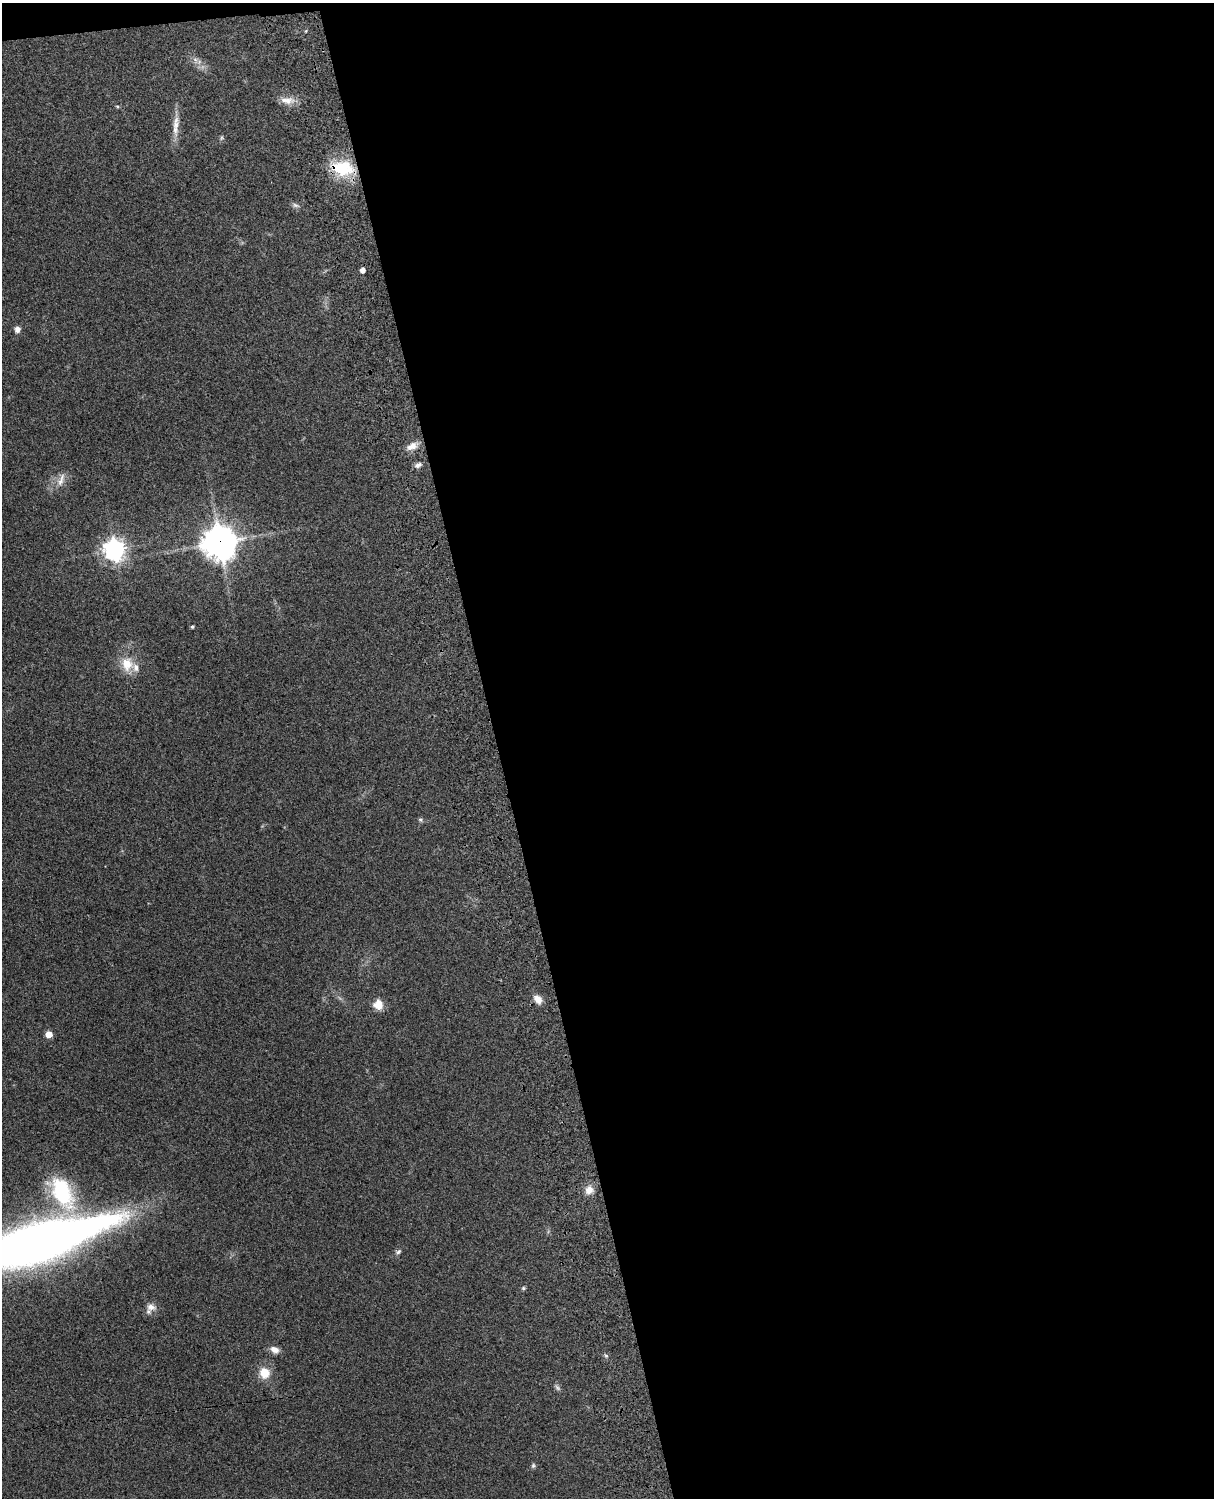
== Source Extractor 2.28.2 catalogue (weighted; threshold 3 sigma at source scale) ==
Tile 4 of 4 x 3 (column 4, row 1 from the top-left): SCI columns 3757-4968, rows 3156-4651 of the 5089 x 4928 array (HDU 1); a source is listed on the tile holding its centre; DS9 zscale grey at full resolution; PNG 1216 x 1500 px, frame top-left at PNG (2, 3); no overlay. Shown black and unused: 60% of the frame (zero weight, under 3 of 4 exposures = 6% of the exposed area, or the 3 px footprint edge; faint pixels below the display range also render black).
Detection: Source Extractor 2.28.2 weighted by HDU 2 'WHT'; one run over the whole footprint, this tile lists its part. Background 0.285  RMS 0.0092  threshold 0.0415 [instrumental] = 3 sigma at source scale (4.5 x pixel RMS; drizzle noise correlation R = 1.50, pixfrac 1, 0.05/0.05 arcsec/px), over >= 5 px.
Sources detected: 34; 1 too faint to see at this stretch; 1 inside a brighter object's white glare — not listed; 1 inside a brighter listed object's ellipse — not listed separately; the other 31 listed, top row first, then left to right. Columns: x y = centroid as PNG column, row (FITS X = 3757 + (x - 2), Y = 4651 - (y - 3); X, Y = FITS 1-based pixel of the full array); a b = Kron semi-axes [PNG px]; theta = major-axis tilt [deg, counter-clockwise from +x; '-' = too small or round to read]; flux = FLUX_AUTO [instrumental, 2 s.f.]
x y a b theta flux
195 60 10 6 -69 4
287 100 22 9 -4 9.1
117 106 5 4 - 1.1
176 125 27 9 85 11
222 138 7 5 82 1.5
342 168 29 17 -9 41
295 205 11 5 -17 2.6
362 270 5 4 - 5.6
17 329 7 7 - 4.5
412 446 16 9 26 8.4
418 465 10 6 24 3.4
60 482 14 9 79 7.6
220 542 11 11 - 1500
114 549 8 7 - 650
192 627 4 3 - 1.4
127 664 19 15 -72 19
420 819 6 6 - 1.7
538 999 11 8 -44 7.9
378 1005 12 11 - 10
49 1034 5 5 - 13
589 1190 10 9 - 8.6
62 1193 40 21 -61 75
39 1244 146 33 17 960
398 1252 8 6 21 2.2
523 1288 6 4 21 1.3
151 1307 13 12 - 6.9
275 1350 10 7 -25 6.7
606 1356 6 4 -20 1.3
264 1373 11 10 - 17
557 1388 9 5 -45 2.2
533 1466 7 5 75 1.7
Overlapping masked pixels (flux is a lower limit): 2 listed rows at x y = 342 168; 220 542
Isophote crosses this tile's border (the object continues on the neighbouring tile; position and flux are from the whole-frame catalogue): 1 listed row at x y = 39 1244